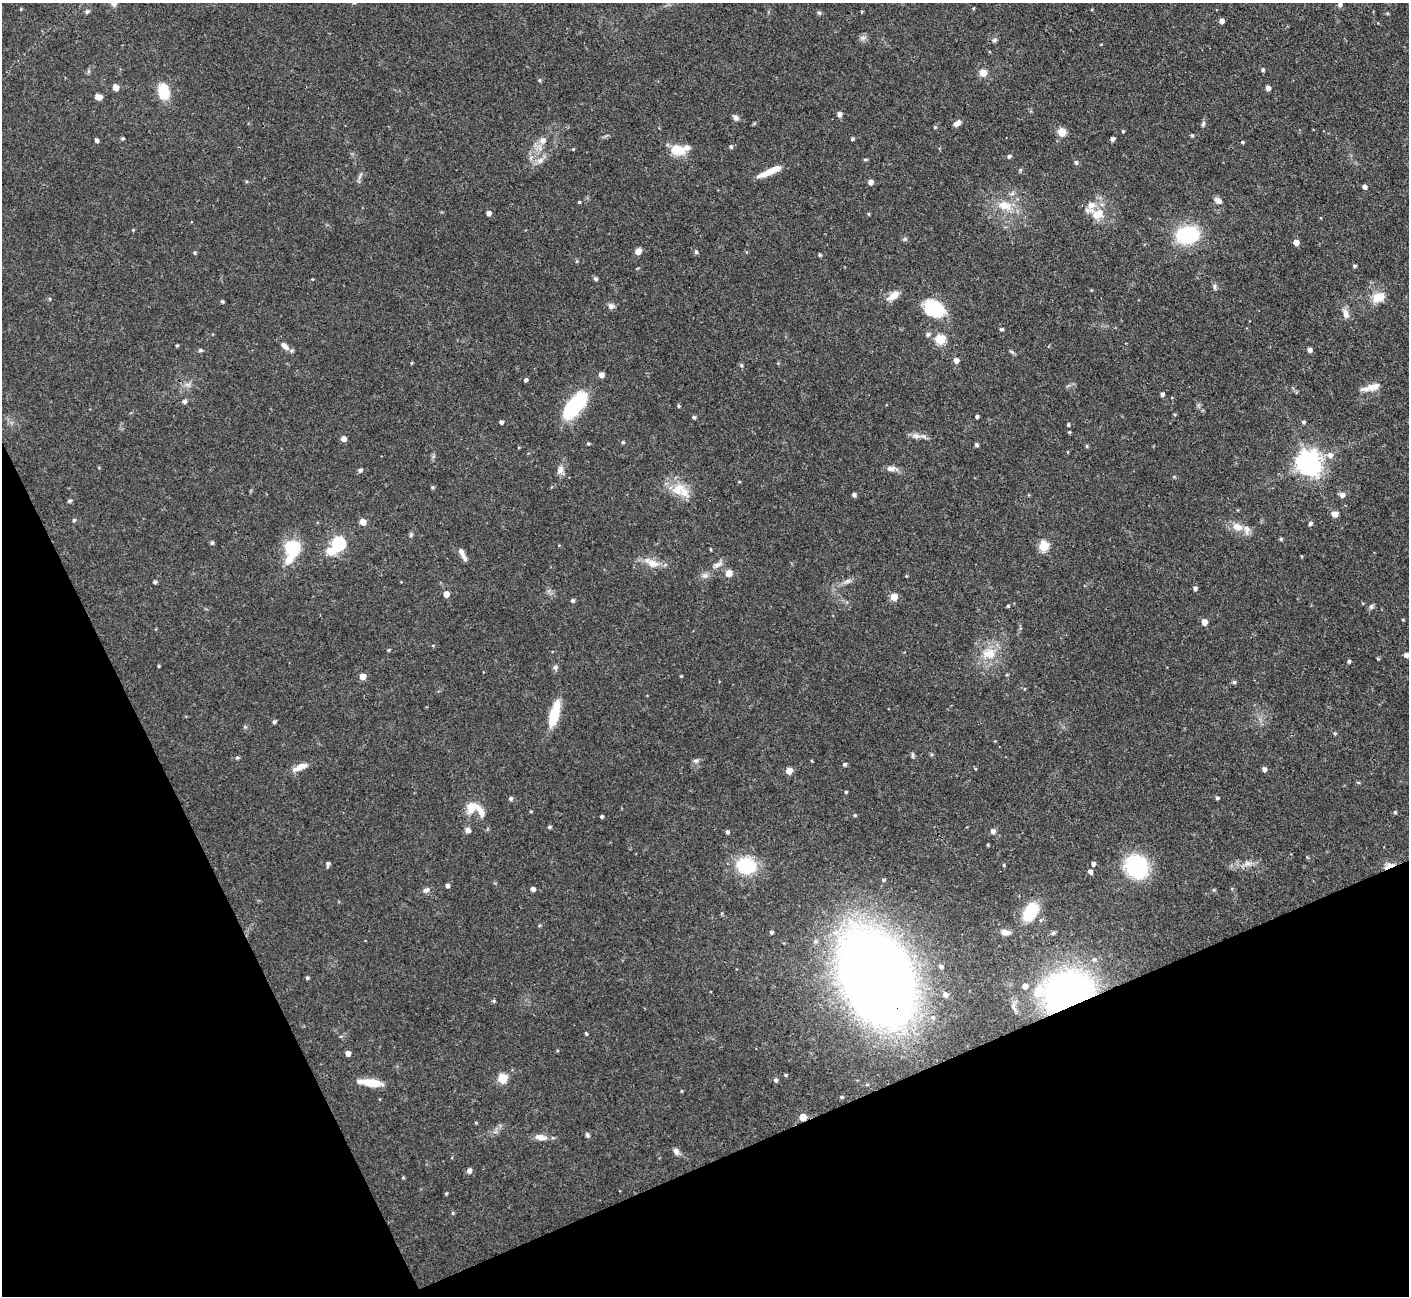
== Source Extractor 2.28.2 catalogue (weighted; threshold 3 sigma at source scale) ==
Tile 14 of 4 x 4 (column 2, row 4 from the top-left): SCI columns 1409-2815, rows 156-1449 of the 5629 x 5618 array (HDU 1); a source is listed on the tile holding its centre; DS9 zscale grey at full resolution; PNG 1411 x 1298 px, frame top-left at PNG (2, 3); no overlay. Shown black and unused: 22% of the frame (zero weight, under 3 of 4 exposures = <1% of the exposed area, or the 3 px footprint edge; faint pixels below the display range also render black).
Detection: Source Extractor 2.28.2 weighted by HDU 2 'WHT'; one run over the whole footprint, this tile lists its part. Background 0.0876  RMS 0.0036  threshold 0.0162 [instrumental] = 3 sigma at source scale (4.5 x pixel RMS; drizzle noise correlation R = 1.50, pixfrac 1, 0.05/0.05 arcsec/px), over >= 5 px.
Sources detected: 217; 2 inside a brighter object's white glare — not listed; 4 inside a brighter listed object's ellipse — not listed separately; the other 211 listed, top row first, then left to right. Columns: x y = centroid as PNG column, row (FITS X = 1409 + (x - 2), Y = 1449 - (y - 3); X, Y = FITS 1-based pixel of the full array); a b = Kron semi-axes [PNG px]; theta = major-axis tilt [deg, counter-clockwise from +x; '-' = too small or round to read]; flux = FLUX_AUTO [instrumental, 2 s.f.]
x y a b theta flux
1340 5 5 5 - 0.88
21 9 5 3 - 0.31
87 11 6 5 - 0.73
819 13 6 5 - 0.59
1221 21 4 4 - 2
863 38 7 5 -43 1
995 40 8 5 27 0.74
1263 70 5 4 - 0.6
983 73 5 5 - 6.7
539 80 5 4 - 0.44
116 87 5 5 - 4.5
1268 88 4 4 - 1.7
163 92 13 9 -84 14
98 97 7 5 -14 2.3
839 114 5 5 - 1.5
736 118 9 6 -41 1.1
957 123 9 5 32 1.8
1203 124 8 5 79 0.76
935 127 4 4 - 0.48
1123 131 4 4 - 0.49
1062 132 9 8 - 4
1192 135 4 3 - 0.53
123 139 4 4 - 0.54
852 139 4 3 - 0.62
1112 139 4 4 - 1.1
96 140 4 3 - 0.98
542 140 8 7 - 2.2
1242 142 4 3 - 0.47
731 146 5 5 - 0.68
573 149 4 3 - 0.34
677 149 13 9 -18 8.4
1009 156 4 4 - 0.86
865 159 4 4 - 0.51
540 160 10 8 28 2.1
1076 162 5 5 - 0.82
771 171 31 6 23 5.8
246 181 5 3 - 0.4
870 182 4 4 - 2.1
1364 187 4 4 - 1.6
1218 201 8 6 -37 1.9
579 202 3 3 - 0.37
1005 206 20 12 -12 6.4
489 213 4 4 - 1.6
869 214 5 3 - 0.36
1098 214 19 13 19 5.7
1187 235 26 18 5 23
1296 242 5 4 - 2.7
638 251 7 5 30 2.2
195 252 5 5 - 0.51
696 252 6 4 -76 0.63
820 255 4 3 - 0.57
1355 266 4 4 - 0.64
312 279 3 3 - 0.28
596 279 6 4 -29 0.67
1214 287 9 5 -81 0.82
893 296 19 8 35 3.4
1379 297 17 12 19 5
222 301 4 4 - 0.61
611 306 8 7 - 1.3
938 310 28 13 10 13
1345 314 13 8 -77 2.1
1001 329 4 3 - 0.7
928 334 6 5 - 0.85
940 339 5 5 - 21
177 346 4 3 - 0.44
285 346 13 7 -47 2.2
200 350 6 4 22 0.56
1310 350 4 4 - 1.5
1011 352 9 4 -38 0.64
956 360 5 5 - 2.2
412 363 4 3 - 0.36
741 365 5 5 - 0.56
601 375 5 4 - 2
526 380 4 4 - 0.78
1371 387 24 7 14 3.7
1162 394 4 4 - 1
184 401 5 4 - 1.1
575 405 35 15 51 22
678 406 4 4 - 0.49
977 416 3 3 - 0.83
694 417 5 4 - 0.66
501 422 4 4 - 1.2
1303 422 5 4 - 0.58
1068 424 4 3 - 0.58
1069 432 4 4 - 0.39
916 436 13 7 -9 2.1
343 439 5 4 - 2.3
623 442 4 4 - 0.59
588 443 4 3 - 0.44
976 445 4 4 - 0.84
1087 446 5 3 - 0.4
1068 452 4 3 - 0.27
1330 455 7 7 - 1.9
1309 463 8 8 - 340
891 469 14 6 -2 2
360 470 5 4 - 1
560 470 10 7 62 2
739 482 5 3 - 0.31
432 487 4 4 - 0.51
678 489 20 16 41 7.2
854 495 4 4 - 0.97
1342 495 5 5 - 1.9
69 501 6 4 15 0.6
1335 514 7 5 -9 2.5
74 520 4 4 - 0.6
363 522 5 5 - 3.8
1310 523 5 4 - 0.92
1237 527 13 9 -20 3.7
411 535 6 5 - 0.54
1281 539 4 4 - 0.55
212 543 4 4 - 0.7
338 544 6 6 - 47
559 545 4 2 - 0.23
1044 546 5 5 - 20
293 547 13 12 - 17
710 549 4 3 - 0.34
330 552 13 11 3 4.5
463 555 17 5 -63 1.9
652 563 24 10 -22 4.5
717 564 12 7 21 1.7
729 573 5 5 - 5.1
705 576 10 4 0 1.1
906 576 4 3 - 0.3
847 581 11 5 24 1.3
155 582 4 4 - 0.76
1195 588 4 4 - 1.1
446 594 5 5 - 2.8
894 597 5 5 - 6.1
573 600 4 4 - 0.78
1008 606 4 3 - 0.48
1371 606 7 6 - 0.8
1403 620 4 3 - 0.32
1204 622 5 5 - 3.1
433 645 5 3 - 0.3
388 650 4 4 - 0.41
989 654 20 15 -2 7.7
1406 655 4 4 - 1.4
1349 661 4 4 - 0.66
159 666 3 3 - 0.41
555 667 7 5 46 0.81
363 676 5 5 - 3.9
681 676 3 3 - 0.34
1234 682 5 4 - 0.74
554 714 28 9 75 12
274 722 4 4 - 0.78
1335 733 5 4 - 0.47
912 755 9 3 -85 0.56
237 758 6 4 1 0.5
696 760 9 5 13 0.88
845 764 4 4 - 0.69
300 767 20 7 23 3.4
1264 769 5 4 - 1.3
789 771 5 5 - 4.3
1358 782 5 3 - 0.35
846 792 3 3 - 0.42
511 798 5 5 - 0.78
1217 798 4 4 - 0.61
471 808 14 11 65 5.2
531 811 4 3 - 0.35
1395 812 4 4 - 0.5
481 813 13 8 -72 2.4
855 815 4 4 - 0.43
602 816 3 3 - 0.72
550 827 5 4 - 0.67
468 830 7 6 - 1.4
993 831 5 5 - 1.5
727 832 5 4 - 0.77
988 845 3 2 - 0.4
328 864 6 3 88 0.9
1093 864 5 4 - 1.1
1247 864 10 8 24 2
1004 865 4 3 - 0.39
1389 865 14 6 21 2.5
746 866 24 19 -14 16
1136 867 23 19 -57 32
1090 871 6 5 - 1.3
883 880 5 4 - 0.54
447 885 4 4 - 1.3
533 889 4 4 - 1.5
426 890 9 6 16 1.2
1030 912 22 12 63 12
539 926 5 3 - 0.42
771 932 3 3 - 0.72
1005 932 10 6 -7 2
1053 933 6 4 16 0.67
815 941 6 6 - 0.97
1094 959 7 6 - 1.3
941 966 5 5 - 1.1
307 978 4 4 - 0.66
878 978 58 37 -66 750
1025 986 6 6 - 2.2
945 994 6 5 - 1.7
1068 994 33 25 13 200
494 1001 5 4 - 0.51
586 1033 4 3 - 0.52
348 1053 4 4 - 2.4
785 1075 4 4 - 0.42
502 1078 5 5 - 17
775 1080 5 5 - 0.92
370 1082 27 8 -7 6.6
681 1091 5 3 - 0.33
842 1097 4 3 - 0.48
803 1117 5 5 - 6.5
476 1123 5 3 - 0.3
587 1135 6 5 - 0.77
540 1137 17 8 -9 2.7
676 1151 9 7 -58 1.5
469 1171 5 4 - 1.8
403 1178 5 3 - 0.33
446 1194 4 3 - 0.46
453 1213 5 3 - 0.38
Overlapping masked pixels (flux is a lower limit): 4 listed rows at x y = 1389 865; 878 978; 1068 994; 803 1117